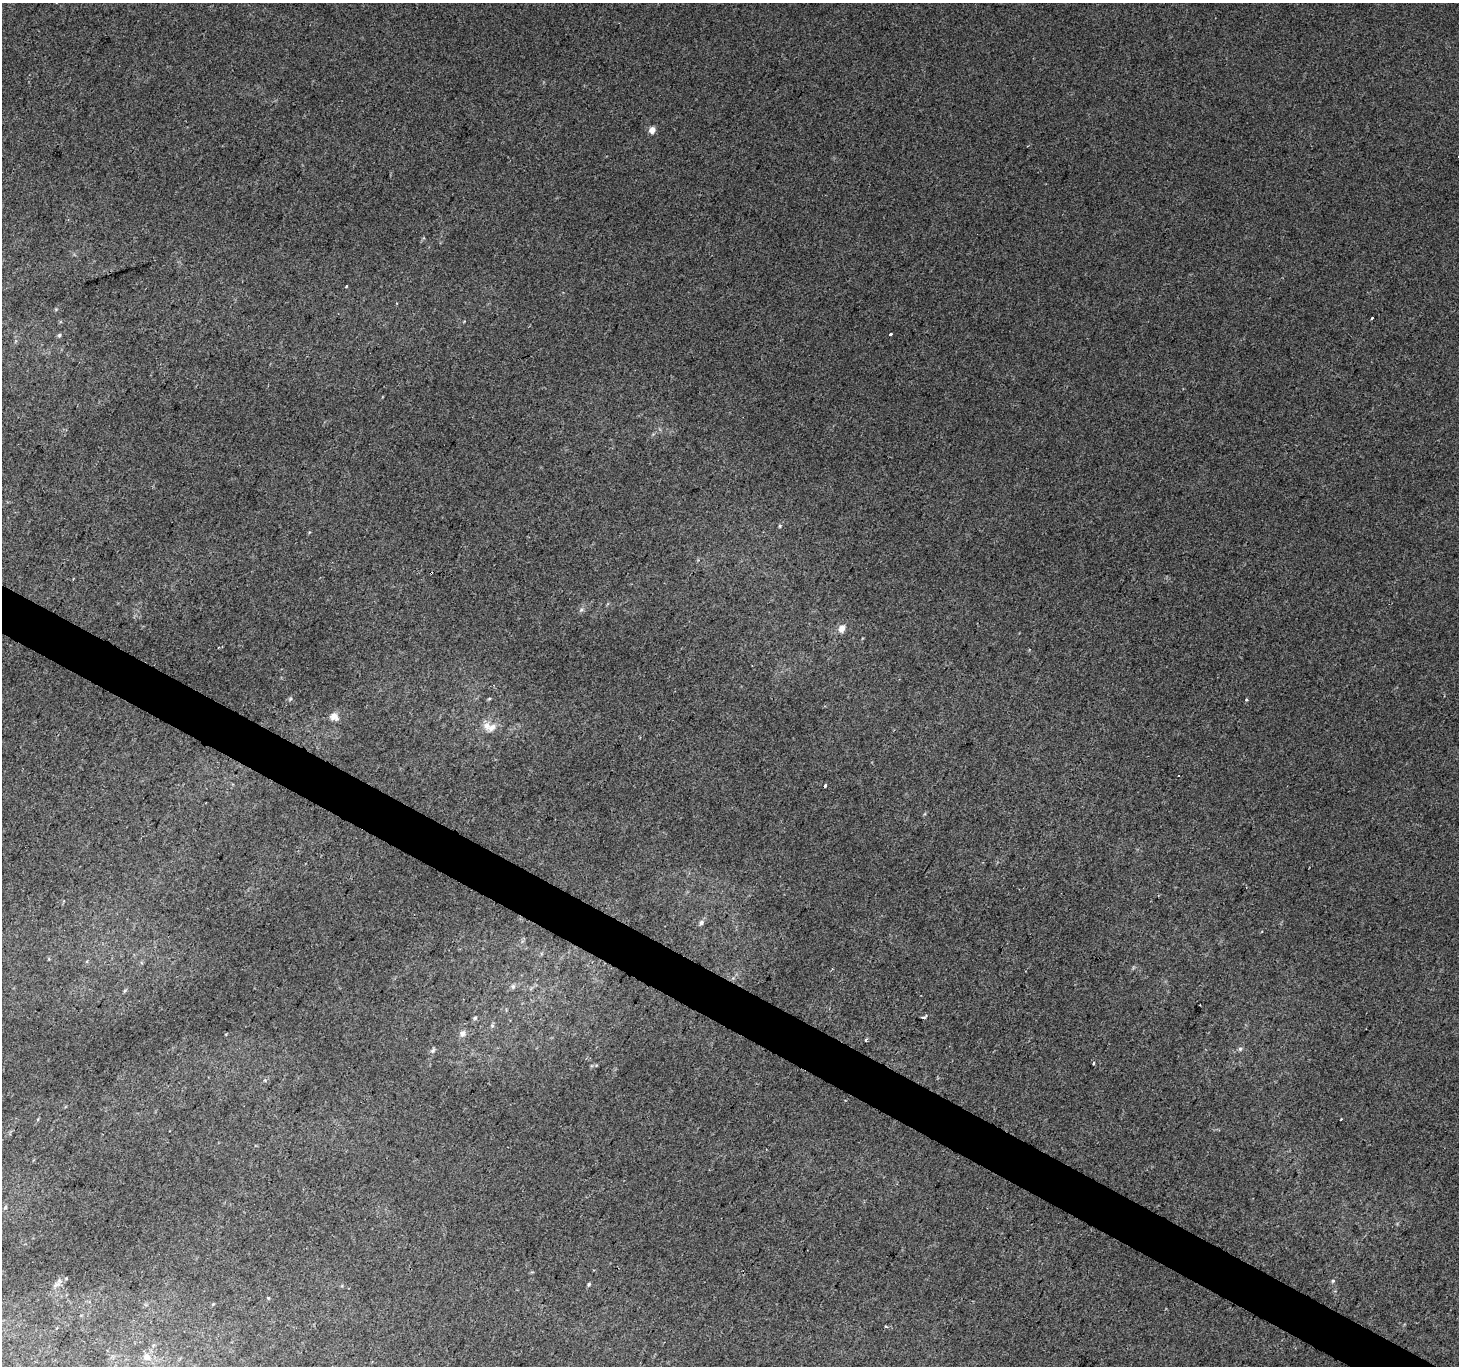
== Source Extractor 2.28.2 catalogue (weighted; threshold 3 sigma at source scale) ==
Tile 6 of 4 x 4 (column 2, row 2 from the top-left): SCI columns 1464-2920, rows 2991-4354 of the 5833 x 5915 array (HDU 1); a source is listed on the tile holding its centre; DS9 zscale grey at full resolution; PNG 1461 x 1368 px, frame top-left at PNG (2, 3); no overlay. Shown black and unused: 3% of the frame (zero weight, under 2 of 3 exposures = <1% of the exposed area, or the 3 px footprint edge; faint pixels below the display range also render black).
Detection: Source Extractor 2.28.2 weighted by HDU 2 'WHT'; one run over the whole footprint, this tile lists its part. Background 0.0134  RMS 0.0059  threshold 0.0267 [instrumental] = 3 sigma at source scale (4.5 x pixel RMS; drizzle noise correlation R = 1.50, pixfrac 1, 0.0396/0.0396 arcsec/px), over >= 5 px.
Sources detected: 36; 2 cosmic-ray / hot-pixel residue — not listed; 1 inside a brighter listed object's ellipse — not listed separately; the other 33 listed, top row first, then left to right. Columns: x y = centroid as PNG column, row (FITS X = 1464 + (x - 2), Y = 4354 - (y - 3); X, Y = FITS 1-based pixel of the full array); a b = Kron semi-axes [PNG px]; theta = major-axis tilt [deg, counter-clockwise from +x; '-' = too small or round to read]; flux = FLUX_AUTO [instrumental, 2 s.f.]
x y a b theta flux
652 130 5 5 - 5.2
346 286 3 3 - 1.9
1372 318 3 3 - 5.1
890 334 3 3 - 9.2
59 335 6 5 - 0.93
780 526 4 4 - 0.65
581 610 6 5 - 1.2
842 628 9 7 68 4.2
489 699 6 3 20 0.66
1246 699 4 3 - 0.66
334 716 10 9 - 4.4
486 726 12 10 83 4.7
825 785 3 3 - 2
701 923 6 6 - 1.6
513 987 7 5 90 1.4
125 991 6 4 45 0.85
924 1017 6 3 26 1.1
475 1018 6 5 - 0.98
492 1026 6 5 - 1
462 1034 9 7 72 2.7
866 1040 3 3 - 1.1
1240 1049 6 6 - 1.1
433 1051 8 5 49 1.3
1094 1063 4 2 - 0.62
265 1080 4 4 - 0.67
1341 1119 3 2 - 0.46
5 1207 7 5 61 0.96
1333 1281 5 4 - 0.82
58 1284 15 6 29 2.5
589 1284 5 4 - 0.93
268 1298 5 4 - 0.61
213 1304 5 4 - 0.59
147 1357 13 10 -14 4.7